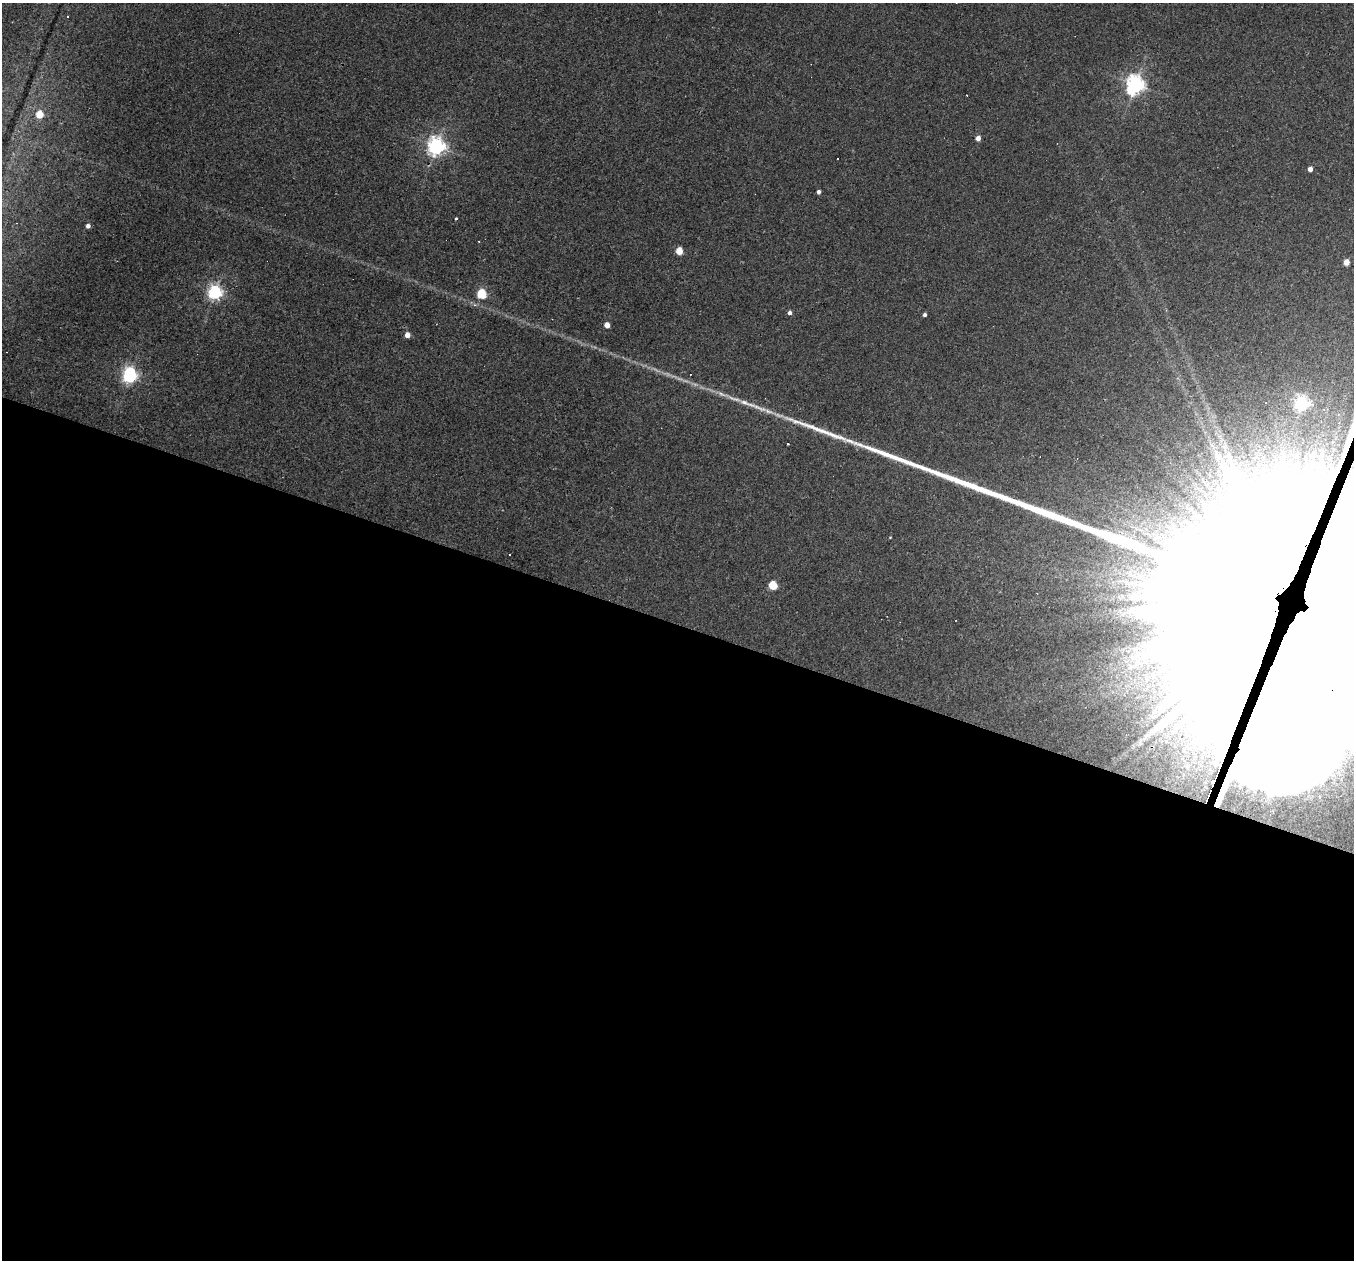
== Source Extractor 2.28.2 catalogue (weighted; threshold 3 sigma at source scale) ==
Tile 14 of 4 x 4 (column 2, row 4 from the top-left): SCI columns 1353-2704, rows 134-1391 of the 5421 x 5435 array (HDU 1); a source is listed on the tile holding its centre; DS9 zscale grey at full resolution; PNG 1356 x 1262 px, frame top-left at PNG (2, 3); no overlay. Shown black and unused: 51% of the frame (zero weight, under 3 of 4 exposures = <1% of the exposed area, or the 3 px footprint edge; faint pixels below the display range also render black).
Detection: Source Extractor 2.28.2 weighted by HDU 2 'WHT'; one run over the whole footprint, this tile lists its part. Background 0.0283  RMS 0.0036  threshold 0.0162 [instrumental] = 3 sigma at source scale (4.5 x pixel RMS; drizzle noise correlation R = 1.50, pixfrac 1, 0.05/0.05 arcsec/px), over >= 5 px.
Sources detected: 43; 1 too faint to see at this stretch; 5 inside a brighter object's white glare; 7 cosmic-ray / hot-pixel residue — not listed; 3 inside a brighter listed object's ellipse — not listed separately; the other 27 listed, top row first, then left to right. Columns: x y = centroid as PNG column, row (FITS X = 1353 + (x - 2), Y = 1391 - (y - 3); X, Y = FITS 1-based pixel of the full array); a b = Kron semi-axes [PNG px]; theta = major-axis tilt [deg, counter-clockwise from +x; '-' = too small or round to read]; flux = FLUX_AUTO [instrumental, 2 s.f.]
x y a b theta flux
68 16 3 3 - 0.85
1135 85 7 6 - 180
39 114 5 5 - 10
978 138 4 4 - 3.1
436 146 7 6 - 160
837 158 3 3 - 1.7
1310 169 4 4 - 2.4
819 192 4 4 - 1.5
456 218 3 3 - 0.36
88 226 4 4 - 1.6
679 251 5 4 - 8.3
1346 262 4 4 - 4.5
215 292 6 6 - 98
482 294 5 5 - 26
789 313 4 4 - 1.3
924 315 4 4 - 0.94
607 325 4 4 - 3.5
407 335 4 4 - 3.4
130 375 9 6 85 97
722 394 20 5 -16 2.8
1302 403 6 6 - 94
759 408 34 6 -20 5.6
787 444 3 2 - 0.46
1223 467 12 9 -55 3.2
890 537 4 2 - 0.23
773 585 5 5 - 16
1282 587 110 75 17 46000
Overlapping masked pixels (flux is a lower limit): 1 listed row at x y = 1282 587